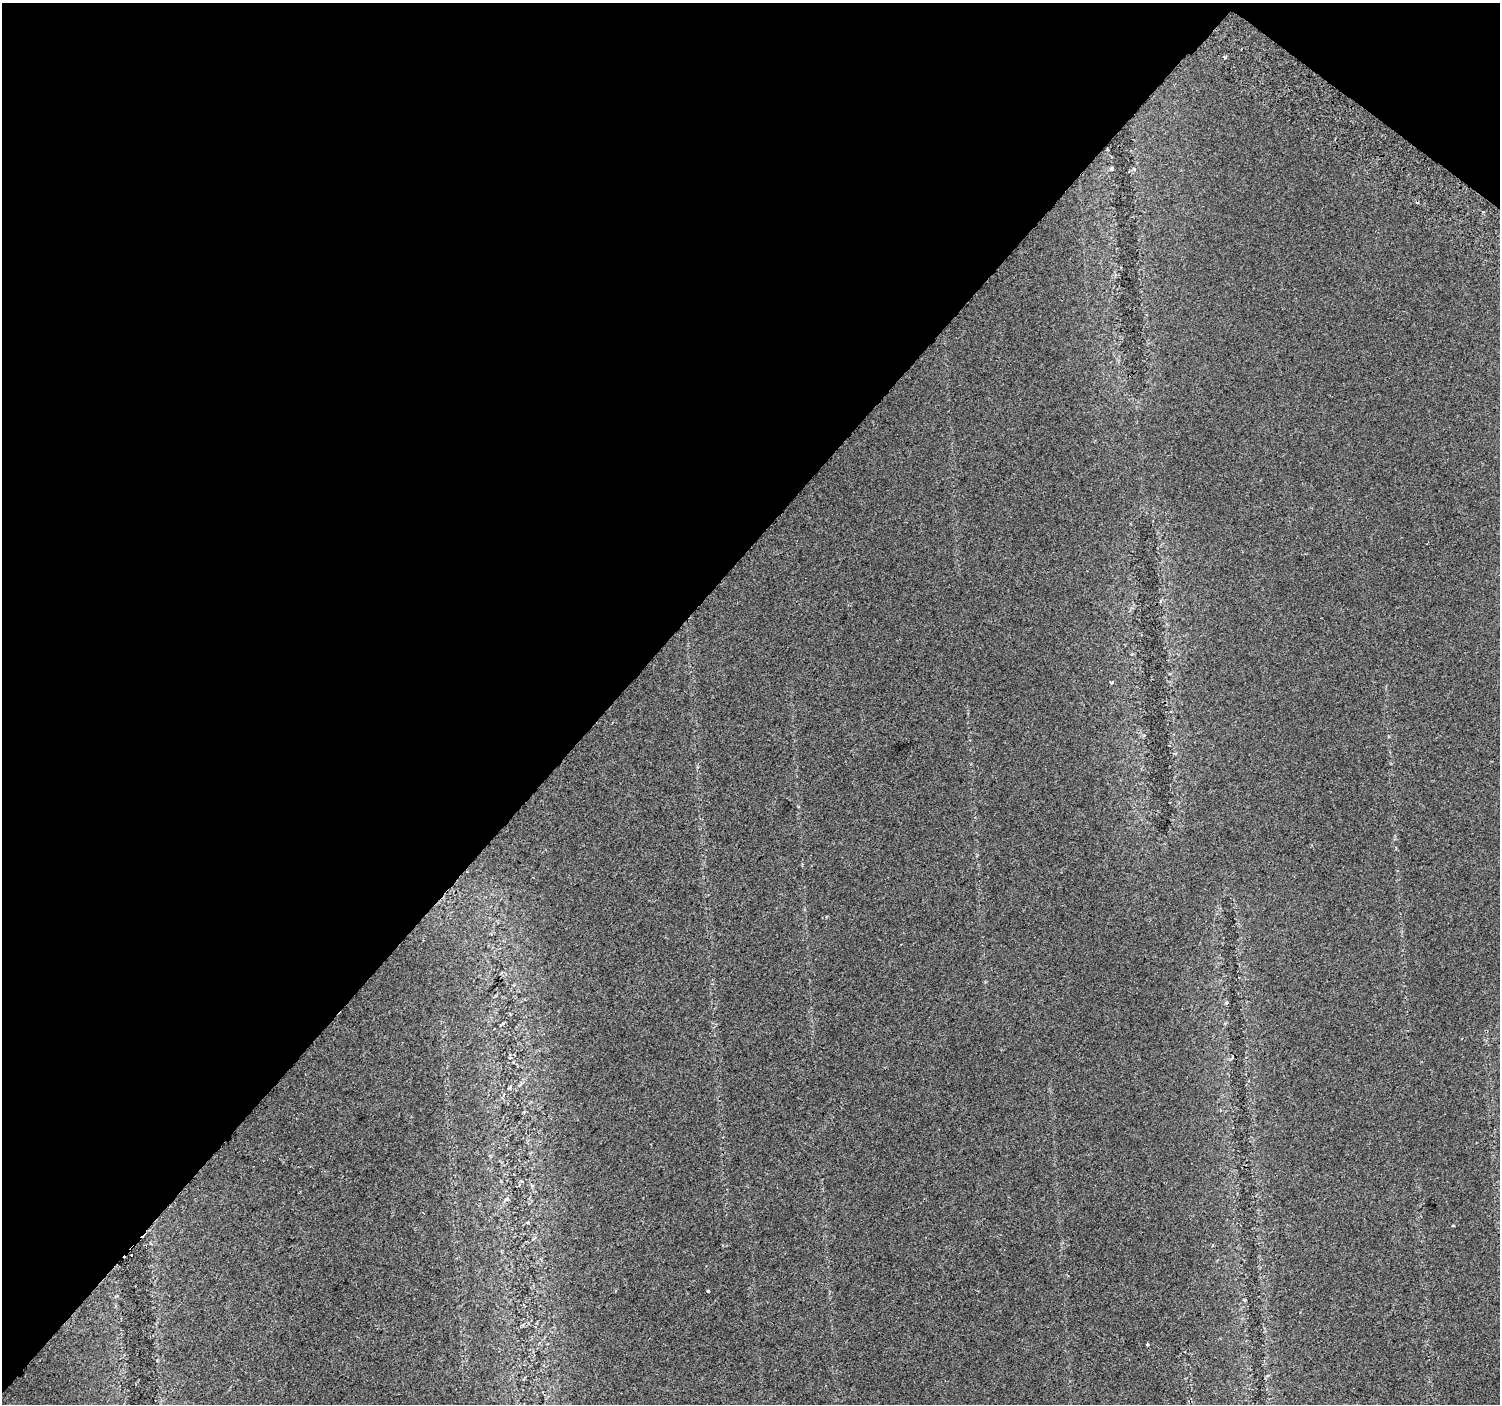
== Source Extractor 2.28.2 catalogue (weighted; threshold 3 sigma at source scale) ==
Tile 2 of 4 x 4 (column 2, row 1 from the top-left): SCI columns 1538-3035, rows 4427-5828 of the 6078 x 6115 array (HDU 1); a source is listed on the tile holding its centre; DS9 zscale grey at full resolution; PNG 1502 x 1406 px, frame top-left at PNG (2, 3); no overlay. Shown black and unused: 42% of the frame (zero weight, under 2 of 3 exposures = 3% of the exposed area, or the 3 px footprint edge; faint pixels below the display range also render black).
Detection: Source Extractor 2.28.2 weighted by HDU 2 'WHT'; one run over the whole footprint, this tile lists its part. Background 0.022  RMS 0.007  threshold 0.0316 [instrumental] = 3 sigma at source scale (4.5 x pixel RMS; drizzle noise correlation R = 1.50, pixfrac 1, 0.0396/0.0396 arcsec/px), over >= 5 px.
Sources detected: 10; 2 cosmic-ray / hot-pixel residue — not listed; the other 8 listed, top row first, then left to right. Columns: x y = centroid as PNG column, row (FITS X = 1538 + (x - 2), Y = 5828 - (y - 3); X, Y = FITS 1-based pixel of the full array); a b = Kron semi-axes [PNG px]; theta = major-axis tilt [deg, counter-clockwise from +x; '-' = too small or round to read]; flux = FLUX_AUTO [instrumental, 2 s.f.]
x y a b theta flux
1224 57 4 3 - 1.2
1111 169 6 4 -90 0.95
1417 203 4 3 - 0.69
1483 212 3 3 - 1.1
1111 682 4 3 - 1.2
131 1255 3 3 - 0.88
707 1291 3 3 - 3.7
1147 1344 3 3 - 2.8
Overlapping masked pixels (flux is a lower limit): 1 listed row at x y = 131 1255